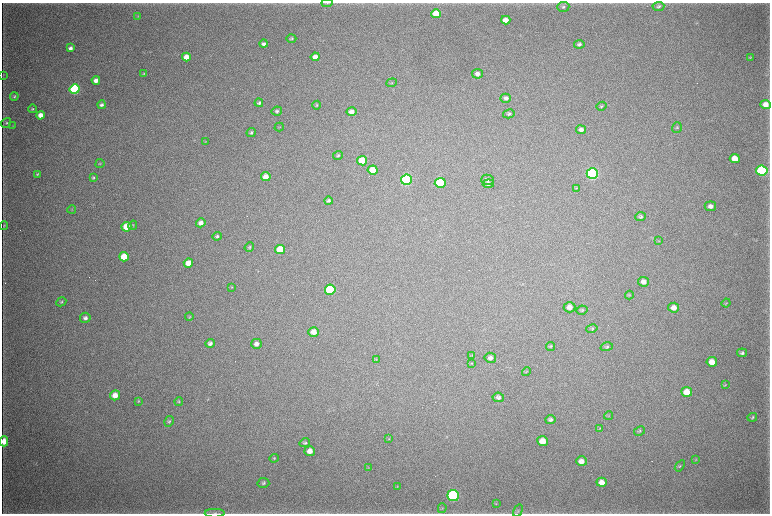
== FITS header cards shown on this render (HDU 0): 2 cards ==
NAXIS1  =                 1536 / length of data axis 1
NAXIS2  =                 1023 / length of data axis 2

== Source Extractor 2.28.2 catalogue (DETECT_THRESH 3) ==
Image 1536 x 1023 px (HDU 0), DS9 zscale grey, zoomed out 1/2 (1 PNG px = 2 x 2 image px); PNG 772 x 516 px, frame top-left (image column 1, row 1022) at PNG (2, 3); each listed source drawn as its Kron ellipse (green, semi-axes under 4 px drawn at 4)
Background 3790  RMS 35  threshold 104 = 3 sigma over >= 5 px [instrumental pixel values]
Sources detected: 125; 4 cannot appear on this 1/2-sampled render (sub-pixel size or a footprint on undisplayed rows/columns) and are neither listed nor drawn; the other 121 listed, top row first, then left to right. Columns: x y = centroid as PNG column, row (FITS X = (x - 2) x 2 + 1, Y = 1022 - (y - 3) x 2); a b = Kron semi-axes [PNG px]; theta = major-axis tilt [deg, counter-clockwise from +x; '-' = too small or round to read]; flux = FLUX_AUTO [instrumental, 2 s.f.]
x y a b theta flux
327 3 6 2 5 7.1e+03
658 6 6 4 6 1.3e+04
563 7 6 5 - 1.4e+04
436 14 5 4 - 1.7e+05
138 16 3 3 - 4.0e+03
506 20 4 4 - 6.6e+04
291 39 5 3 - 1.1e+04
264 44 4 3 - 2.0e+04
579 44 5 4 - 1.9e+04
70 48 4 3 - 2.4e+04
186 57 4 4 - 8.3e+04
315 57 4 4 - 5.9e+04
750 58 4 2 - 4.5e+03
144 74 4 3 - 7.0e+03
477 74 5 4 - 3.0e+04
3 76 3 2 - 2.8e+03
96 80 4 4 - 4.3e+04
391 83 5 3 - 7.7e+03
75 89 5 5 - 1.2e+06
14 96 4 3 - 8.8e+03
506 98 5 4 - 2.2e+04
259 103 4 4 - 1.4e+04
766 104 5 4 - 5.4e+04
101 105 4 3 - 1.7e+04
317 105 4 4 - 8.6e+03
602 106 5 3 - 8.7e+03
32 109 4 3 - 8.4e+03
277 111 5 4 - 1.4e+04
351 112 5 4 - 3.8e+04
509 114 6 4 13 1.4e+04
40 115 4 4 - 5.7e+04
6 123 5 4 - 1.2e+04
12 126 4 3 - 4.2e+03
279 127 5 2 - 4.8e+03
677 127 5 4 - 1.1e+04
581 130 5 4 - 2.6e+04
251 133 5 3 - 1.2e+04
205 142 4 2 - 3.8e+03
338 155 5 4 - 9.4e+03
735 159 5 4 - 1.0e+05
362 161 5 4 - 1.7e+05
100 164 4 3 - 6.7e+03
373 170 5 4 - 1.1e+05
762 171 5 5 - 1.0e+06
37 174 4 3 - 7.7e+03
592 174 5 5 - 1.9e+06
93 177 4 3 - 9.0e+03
266 177 5 4 - 6.4e+04
406 180 5 5 - 1.6e+06
488 180 6 5 - 1.8e+04
440 183 5 5 - 7.1e+05
488 184 6 4 5 1.6e+04
576 188 3 3 - 4.1e+03
328 201 4 3 - 1.4e+04
710 206 5 5 - 3.1e+04
72 209 4 3 - 4.8e+03
641 217 5 4 - 1.4e+04
201 223 5 4 - 3.7e+04
133 225 5 3 - 7.9e+03
4 226 4 3 - 6.6e+03
126 227 5 4 - 1.4e+05
217 236 4 4 - 1.3e+04
658 241 3 2 - 3.6e+03
249 247 5 4 - 1.1e+04
280 249 5 4 - 1.3e+05
124 257 5 4 - 1.8e+05
188 263 5 4 - 8.6e+04
643 282 5 5 - 4.0e+04
232 287 4 3 - 5.1e+03
330 290 5 5 - 5.1e+05
629 295 4 3 - 6.6e+03
61 302 5 4 - 1.1e+04
726 303 4 3 - 6.2e+03
569 307 6 5 - 4.2e+04
674 308 5 5 - 5.3e+04
582 310 6 4 11 1.0e+04
189 317 4 2 - 5.5e+03
85 318 5 5 - 2.5e+04
592 329 6 4 12 1.0e+04
314 332 5 4 - 5.8e+04
210 343 4 4 - 2.1e+04
256 344 5 5 - 3.1e+04
551 346 4 4 - 7.7e+03
607 347 6 4 16 1.2e+04
742 353 5 4 - 1.6e+04
472 356 3 3 - 4.6e+03
490 358 6 5 - 2.6e+04
376 359 3 3 - 5.9e+03
712 362 5 4 - 8.1e+04
471 363 4 3 - 6.4e+03
526 372 4 3 - 6.6e+03
725 385 4 3 - 4.6e+03
687 392 5 5 - 9.9e+04
115 395 5 5 - 7.2e+04
498 397 6 4 -8 2.1e+04
139 401 4 3 - 5.5e+03
179 401 4 4 - 7.4e+03
609 416 4 3 - 6.4e+03
752 417 5 3 - 1.0e+04
550 419 5 4 - 1.9e+04
169 421 5 4 - 1.1e+04
600 428 4 3 - 6.4e+03
640 431 6 4 29 9.6e+03
389 439 3 2 - 3.1e+03
4 441 5 4 - 7.5e+04
543 441 5 5 - 1.0e+05
305 443 5 4 - 1.2e+04
310 451 5 5 - 4.8e+04
274 458 5 4 - 7.6e+03
696 459 3 2 - 4.1e+03
581 461 5 5 - 4.0e+04
680 466 6 3 54 8.6e+03
368 468 3 2 - 4.2e+03
602 482 5 4 - 5.2e+04
263 483 6 5 - 1.3e+04
397 486 3 2 - 3.3e+03
453 495 6 5 - 1.6e+06
496 503 4 3 - 5.5e+03
442 508 5 2 - 7.0e+03
518 511 7 4 58 1.1e+04
215 513 10 3 1 1.6e+04
At the frame edge (FLAGS 8, measured only in part): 3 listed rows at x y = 327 3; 4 441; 215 513
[4 sub-pixel or undisplayed-footprint detections neither listed nor drawn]